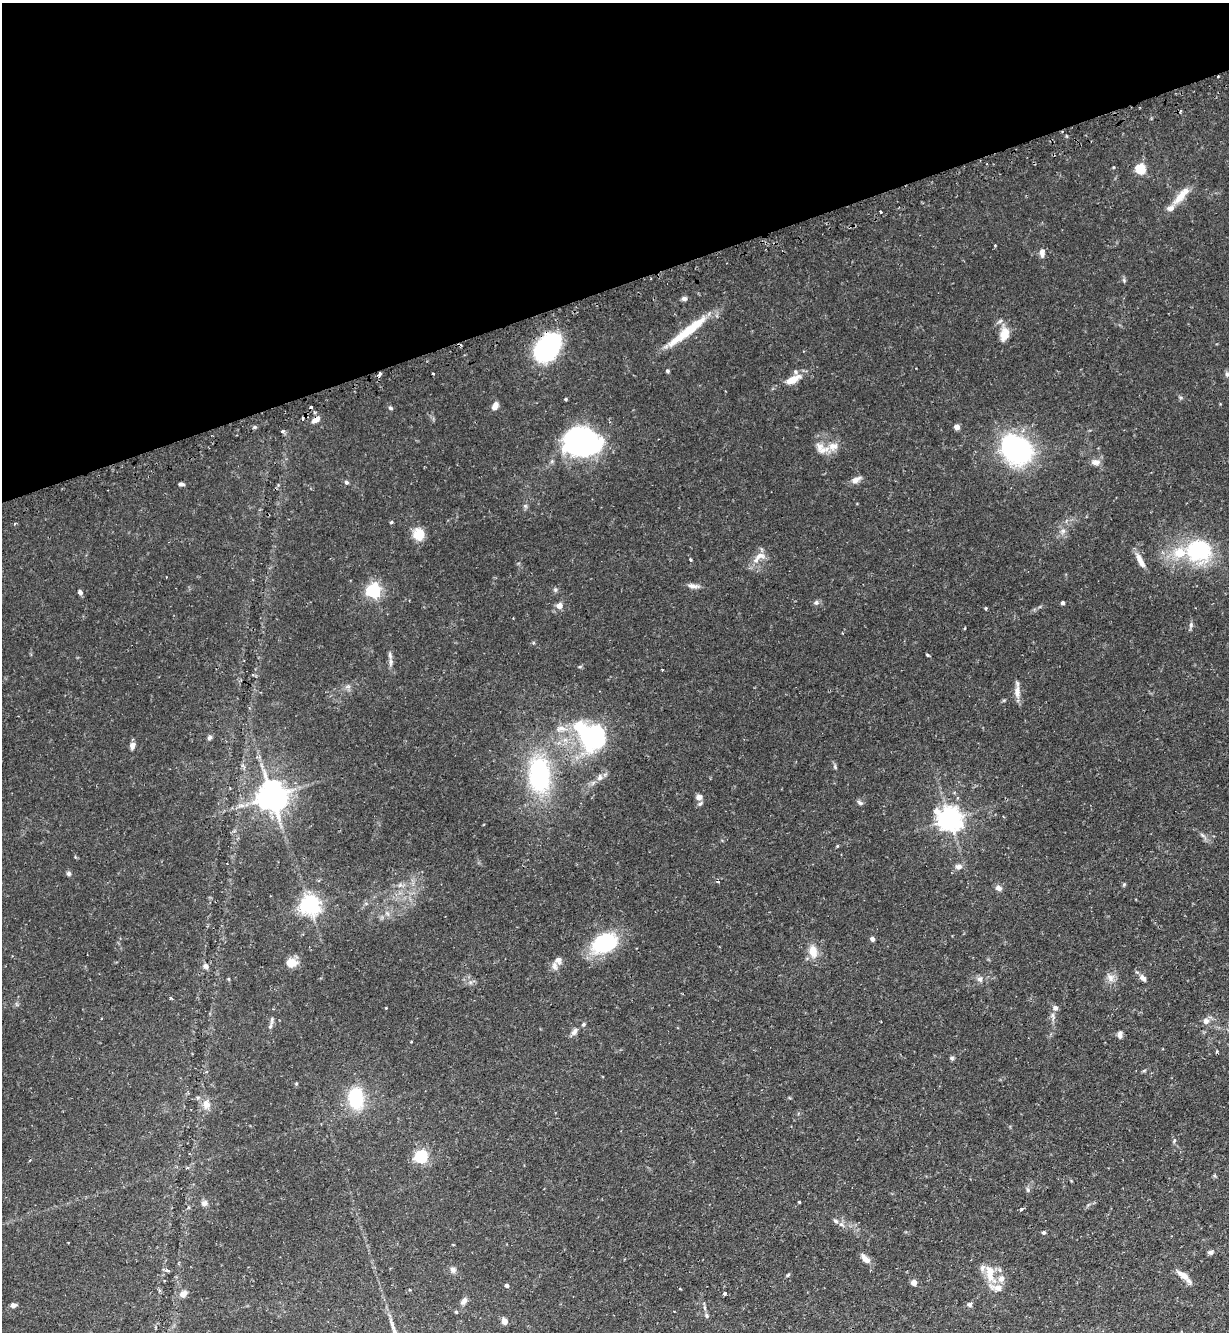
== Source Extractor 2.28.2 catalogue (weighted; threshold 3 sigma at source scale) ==
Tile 3 of 4 x 4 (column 3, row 1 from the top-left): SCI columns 2624-3850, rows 4029-5358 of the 5375 x 5396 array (HDU 1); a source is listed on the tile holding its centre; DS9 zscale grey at full resolution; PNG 1231 x 1334 px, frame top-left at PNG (2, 3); no overlay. Shown black and unused: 21% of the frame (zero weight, under 2 of 3 exposures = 5% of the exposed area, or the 3 px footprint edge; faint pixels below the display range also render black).
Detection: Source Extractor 2.28.2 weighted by HDU 2 'WHT'; one run over the whole footprint, this tile lists its part. Background 0.0663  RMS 0.0055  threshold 0.0247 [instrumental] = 3 sigma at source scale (4.5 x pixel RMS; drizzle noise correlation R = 1.50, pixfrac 1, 0.05/0.05 arcsec/px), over >= 5 px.
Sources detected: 129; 3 inside a brighter object's white glare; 8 cosmic-ray / hot-pixel residue — not listed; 7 inside a brighter listed object's ellipse — not listed separately; the other 111 listed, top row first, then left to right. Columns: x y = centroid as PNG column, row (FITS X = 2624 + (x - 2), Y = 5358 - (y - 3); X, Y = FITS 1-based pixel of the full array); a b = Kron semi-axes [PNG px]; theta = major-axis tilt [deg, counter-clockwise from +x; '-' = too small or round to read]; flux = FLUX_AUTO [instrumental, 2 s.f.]
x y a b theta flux
1141 169 5 5 - 33
1181 196 30 9 49 7.6
880 212 3 3 - 2
995 245 3 3 - 0.73
1042 253 10 6 87 2.5
1124 280 6 4 -48 0.78
684 298 6 5 - 1.7
688 331 62 9 38 20
1004 334 20 12 79 6.6
547 348 23 16 53 72
667 371 4 4 - 0.83
380 373 4 3 - 2.2
1227 374 8 5 -80 1.2
792 379 21 8 27 7.6
566 399 5 3 - 0.48
495 406 9 6 70 2.9
390 408 6 4 -41 0.85
316 420 10 6 35 3.3
255 427 6 4 -90 0.68
957 427 4 4 - 5.4
282 431 5 4 - 1
582 443 37 24 36 73
822 448 21 12 -28 5.9
1017 450 27 19 -41 110
1096 462 11 8 -5 2.8
856 480 12 7 29 3
346 482 6 5 - 0.95
181 484 6 4 -9 1.3
391 522 4 3 - 0.87
1063 531 7 6 - 1.6
419 534 12 11 - 8.9
1198 551 26 23 3 42
759 557 22 9 39 5.5
691 560 3 3 - 0.7
1140 560 21 7 -61 4.3
693 586 17 5 -9 2.4
373 591 6 6 - 120
80 592 5 5 - 1.6
816 602 7 6 - 1.4
1063 603 4 3 - 1.4
559 606 6 6 - 3.3
986 608 4 3 - 0.53
1191 625 7 5 84 1.2
965 628 3 2 - 0.57
390 655 10 5 -75 1.7
927 655 5 3 - 0.54
662 670 3 2 - 0.38
1017 692 19 6 89 3.8
561 728 16 7 8 3.9
593 737 35 23 -36 72
209 738 7 5 45 1.2
132 746 8 5 79 2.1
835 767 7 4 -66 0.86
539 775 30 18 -87 66
600 777 9 7 68 2.1
272 796 9 8 - 770
699 797 9 7 1 2.6
860 803 8 5 -34 1.2
950 819 8 7 - 440
837 846 4 3 - 0.46
959 867 8 6 7 2.2
69 873 6 6 - 1.1
1124 884 6 4 20 0.6
999 888 7 6 - 2.5
310 905 6 6 - 290
872 939 5 4 - 1.6
605 943 27 18 24 38
813 951 17 10 -78 6.3
291 963 13 10 1 5.7
206 966 7 6 - 2
554 966 11 7 -73 2.2
1110 978 11 6 -70 2.7
1143 978 9 6 -35 2.3
980 979 8 7 - 1.8
171 998 4 3 - 0.66
1055 1008 7 6 - 1.8
102 1018 2 2 - 0.59
272 1020 16 3 81 1.7
1206 1021 9 8 - 2.4
583 1024 5 4 - 0.78
574 1032 11 6 58 2
1119 1035 9 6 86 1.9
952 1058 6 5 - 0.88
1144 1071 6 4 20 0.64
356 1098 13 8 -86 45
206 1104 12 10 -65 4.1
1174 1140 7 4 70 0.81
421 1156 6 5 - 78
1028 1190 7 5 -73 1
799 1202 3 3 - 0.42
204 1203 8 7 - 1.9
1021 1209 4 3 - 1.5
836 1221 9 5 -28 1.5
1044 1232 4 4 - 1.1
1211 1252 7 5 11 1.4
865 1259 14 7 -43 3.2
453 1269 8 7 - 1.7
167 1270 6 4 -8 1.1
990 1274 28 12 -73 9.6
788 1275 6 4 45 0.67
1183 1275 20 7 -35 4.5
914 1282 4 4 - 5.2
507 1285 4 4 - 1.6
724 1293 3 3 - 1.6
183 1294 8 7 - 3.2
464 1301 10 6 50 2
13 1305 6 4 3 2.4
969 1305 7 5 -31 1.2
456 1312 4 3 - 0.56
707 1316 6 6 - 1
504 1321 7 6 - 2.6
Overlapping masked pixels (flux is a lower limit): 3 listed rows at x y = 547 348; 380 373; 316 420